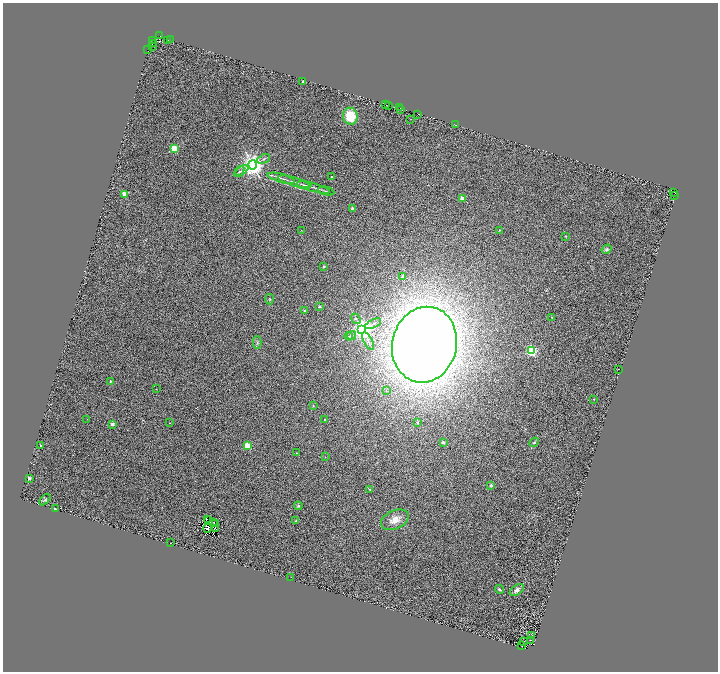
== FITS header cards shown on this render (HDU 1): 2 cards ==
NAXIS1  =                 1431
NAXIS2  =                 1339

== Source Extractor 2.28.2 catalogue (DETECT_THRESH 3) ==
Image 1431 x 1339 px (HDU 1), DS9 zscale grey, zoomed out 1/2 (1 PNG px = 2 x 2 image px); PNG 720 x 674 px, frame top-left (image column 2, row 1338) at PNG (3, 3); each listed source drawn as its Kron ellipse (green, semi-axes under 4 px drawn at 4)
Background 0.627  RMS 0.44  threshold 1.31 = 3 sigma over >= 5 px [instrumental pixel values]
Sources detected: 138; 48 cannot appear on this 1/2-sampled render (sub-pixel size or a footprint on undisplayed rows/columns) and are neither listed nor drawn; the other 90 listed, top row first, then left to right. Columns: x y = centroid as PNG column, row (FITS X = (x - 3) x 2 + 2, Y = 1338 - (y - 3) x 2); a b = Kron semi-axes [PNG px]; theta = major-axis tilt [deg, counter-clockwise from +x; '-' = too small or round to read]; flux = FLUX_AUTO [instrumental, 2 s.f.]
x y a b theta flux
160 36 2 1 - 170
170 39 2 1 - 130
153 40 2 1 - 89
167 41 2 1 - 19
153 44 2 2 - 700
152 46 2 1 - 100
148 50 3 1 - 350
303 81 2 2 - 170
386 105 3 1 - 75
388 106 3 2 - 150
399 108 4 2 - 19
401 110 2 1 - 98
417 114 3 1 - 230
350 116 8 7 - 2300
411 119 2 1 - 18
456 125 2 1 - 200
174 148 3 3 - 5400
264 159 7 3 26 150
252 165 4 4 - 90000
239 171 6 3 54 150
242 171 7 3 33 180
332 177 2 2 - 84
281 178 14 2 -15 230
294 182 17 2 -17 240
304 185 7 2 -7 100
313 187 17 2 -15 280
326 191 8 2 -12 100
673 192 2 1 - 1100
125 194 2 2 - 1800
675 196 3 2 - 85
462 198 2 2 - 1400
352 208 2 2 - 430
301 230 2 1 - 33
499 230 2 2 - 110
565 236 2 2 - 52
607 249 5 4 - 210
324 266 2 2 - 320
403 277 2 2 - 700
269 299 5 4 - 120
320 306 2 2 - 340
304 310 2 2 - 200
552 317 3 2 - 42
356 319 6 3 -51 110
373 324 9 2 26 140
362 330 4 4 - 79000
352 335 5 3 - 88
349 336 4 3 - 70
368 341 9 2 -62 130
257 342 6 3 89 130
424 345 38 32 76 160000
531 351 3 3 - 13000
619 369 2 1 - 42
110 381 2 2 - 230
156 389 2 1 - 21
386 391 2 2 - 71
593 399 2 2 - 29
313 406 3 3 - 49
87 419 2 1 - 22
324 419 2 2 - 100
417 422 2 2 - 230
170 423 2 2 - 32
112 424 2 2 - 860
534 442 5 3 - 110
443 443 2 2 - 550
41 446 2 2 - 240
247 446 3 3 - 4600
296 453 2 2 - 50
325 457 2 2 - 22
29 478 2 2 - 610
491 485 2 2 - 570
370 489 2 2 - 120
45 500 7 3 44 99
298 506 4 4 - 120
55 509 2 2 - 190
207 519 2 1 - 20
395 520 15 9 24 960
209 521 2 1 - 45
296 521 2 2 - 360
213 522 2 1 - 4
215 524 2 1 - 31
207 528 5 2 - 11
216 528 3 2 - 13
171 543 2 2 - 210
291 577 2 1 - 160
499 589 5 3 - 130
517 590 8 4 36 460
532 635 2 2 - 64
530 640 2 1 - 35
523 642 3 1 - 29
522 646 3 2 - 35
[48 sub-pixel or undisplayed-footprint detections neither listed nor drawn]